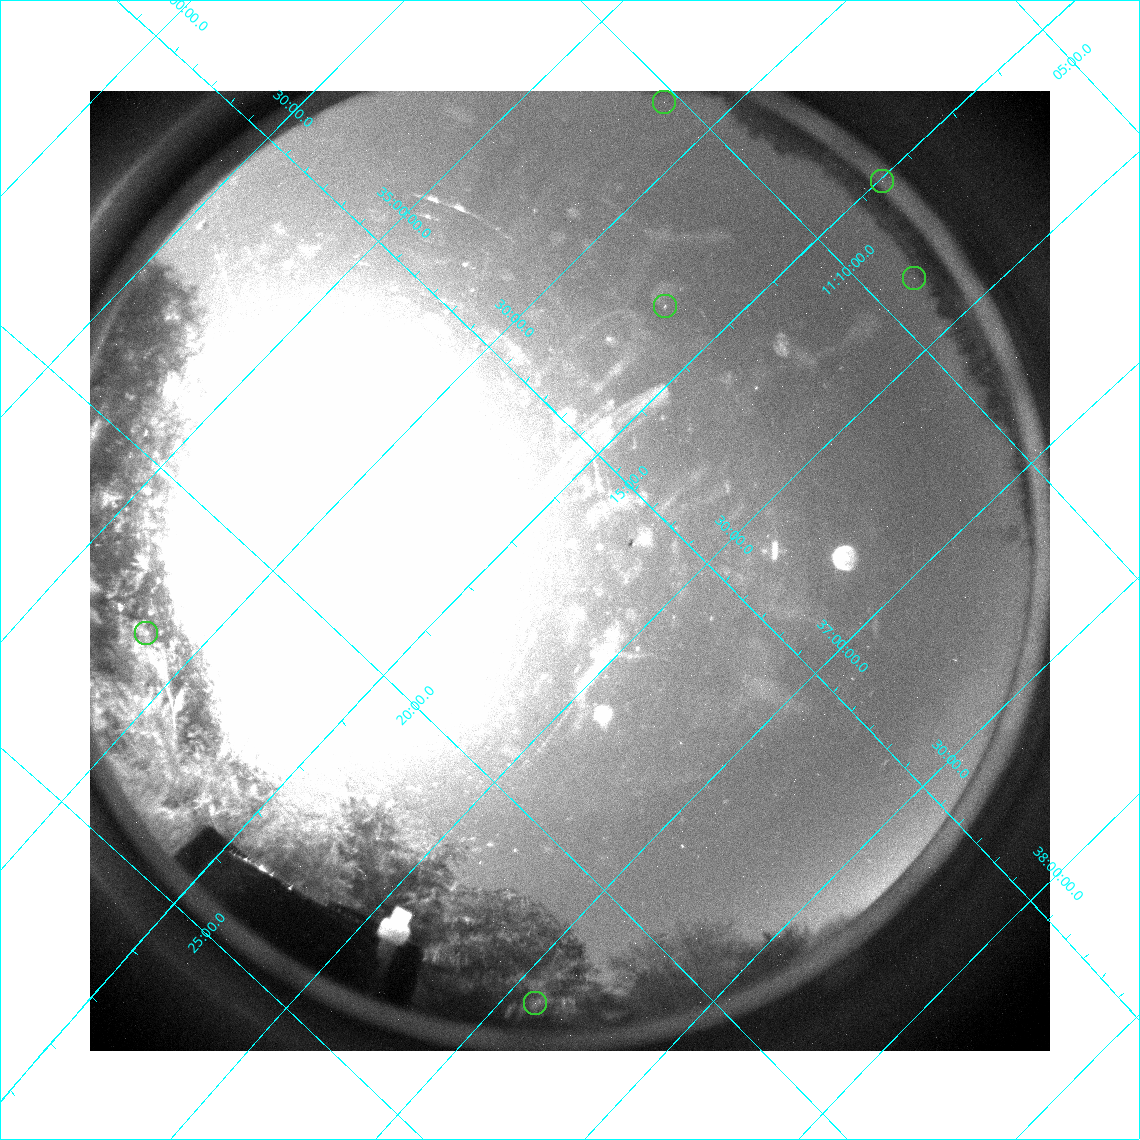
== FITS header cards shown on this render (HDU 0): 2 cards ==
NAXIS1  =                  960 / Length of data axis 1
NAXIS2  =                  960 / Length of data axis 2

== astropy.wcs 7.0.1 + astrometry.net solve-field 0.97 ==
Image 960 x 960 px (HDU 0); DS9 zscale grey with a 90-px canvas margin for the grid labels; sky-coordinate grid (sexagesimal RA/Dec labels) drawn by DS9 from the SOLVED WCS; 6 Tycho-2 reference stars matched to detected sources circled (green)
Header WCS: none
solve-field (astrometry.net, Tycho-2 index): SOLVED blind (the file carries no WCS)
Solved WCS: RA---TAN-SIP/DEC--TAN-SIP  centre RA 11:16:40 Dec +36:12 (169.17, +36.20 deg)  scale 11.8 arcsec/px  FOV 188.5' x 187.7'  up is -134 deg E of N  parity flipped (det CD > 0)
(file carries no celestial WCS; the grid is the blind solution)
Tycho-2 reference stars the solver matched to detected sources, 6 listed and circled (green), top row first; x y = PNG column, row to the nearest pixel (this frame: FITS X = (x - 90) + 1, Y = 960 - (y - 91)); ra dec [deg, ICRS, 3 dp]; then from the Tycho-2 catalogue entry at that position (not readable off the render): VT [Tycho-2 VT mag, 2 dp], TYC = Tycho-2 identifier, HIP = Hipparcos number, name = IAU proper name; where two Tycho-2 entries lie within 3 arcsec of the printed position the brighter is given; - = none
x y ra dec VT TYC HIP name
664 102 167.554 +35.335 7.89 2522-2109-1 54581 -
882 181 167.149 +36.011 7.43 2522-1873-1 54465 -
914 278 167.329 +36.309 5.94 2522-2244-1 54522 -
665 306 168.135 +35.814 6.48 2522-2245-1 54745 -
146 633 170.523 +35.337 8.05 2522-1843-1 55506 -
535 1003 170.529 +37.088 9.25 2522-277-1 55508 -